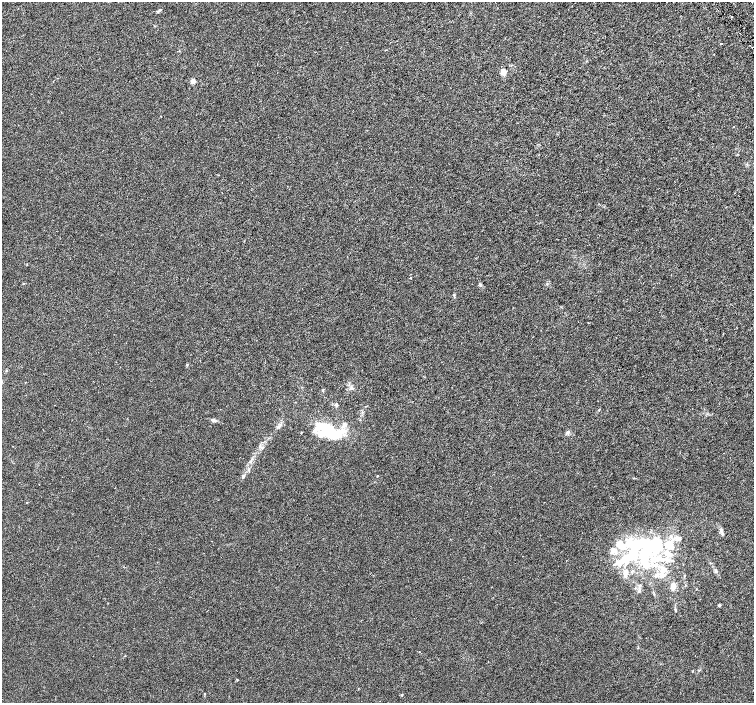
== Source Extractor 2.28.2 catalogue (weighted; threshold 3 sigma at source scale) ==
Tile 10 of 4 x 4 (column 2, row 3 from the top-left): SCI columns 1509-3011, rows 1602-3002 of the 6018 x 5941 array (HDU 1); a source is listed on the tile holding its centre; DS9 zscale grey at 2 x 2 block average (1 PNG px = mean of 2 x 2 image px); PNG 756 x 705 px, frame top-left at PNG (2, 2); no overlay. Shown black and unused: <1% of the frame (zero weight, under 3 of 6 exposures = <1% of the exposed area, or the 3 px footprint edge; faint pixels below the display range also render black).
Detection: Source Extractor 2.28.2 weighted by HDU 2 'WHT'; one run over the whole footprint, this tile lists its part. Background 0.00109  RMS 0.0016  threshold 0.00665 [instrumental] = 3 sigma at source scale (4.09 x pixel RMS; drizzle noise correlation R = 1.36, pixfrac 0.8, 0.0396/0.0396 arcsec/px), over >= 5 px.
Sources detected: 56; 5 inside a brighter object's white glare — not listed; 11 inside a brighter listed object's ellipse — not listed separately; the other 40 listed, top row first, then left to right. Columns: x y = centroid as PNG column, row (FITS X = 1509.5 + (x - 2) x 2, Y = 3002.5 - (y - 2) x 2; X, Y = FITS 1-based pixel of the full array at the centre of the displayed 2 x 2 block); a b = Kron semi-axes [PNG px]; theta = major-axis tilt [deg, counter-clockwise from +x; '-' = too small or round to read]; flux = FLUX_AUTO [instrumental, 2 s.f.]
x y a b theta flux
160 10 7 2 38 0.47
732 17 2 2 - 0.42
721 43 2 2 - 0.22
503 72 4 4 - 2.9
193 81 2 2 - 4.9
161 116 2 2 - 0.17
734 126 2 2 - 0.15
410 278 2 2 - 0.21
23 284 3 2 - 0.3
187 365 3 3 - 0.26
351 388 5 3 - 0.54
336 404 5 4 - 0.53
599 409 3 2 - 0.21
213 420 8 3 -11 0.84
279 427 5 3 - 0.48
329 431 30 15 -30 15
568 432 4 4 - 0.71
252 459 4 2 - 0.4
377 476 3 2 - 0.18
243 477 3 2 - 0.31
39 484 2 2 - 0.12
27 502 2 2 - 0.18
721 531 7 5 -76 0.91
679 538 8 5 -36 1.2
629 543 12 8 62 5.4
669 545 15 10 -35 5.7
614 551 9 7 -62 2.3
646 553 5 4 - 33
658 559 15 6 12 3.9
619 563 12 10 44 4.1
664 569 10 6 -27 2.1
632 571 4 2 - 0.32
716 571 5 3 - 0.6
626 572 7 5 73 1.6
657 575 6 6 - 1.3
673 586 9 6 -84 2
719 605 4 4 - 0.42
675 609 4 3 - 0.32
693 671 3 2 - 0.15
402 695 3 3 - 0.26
Diffuse or blended objects may show on this block-average render without a row.